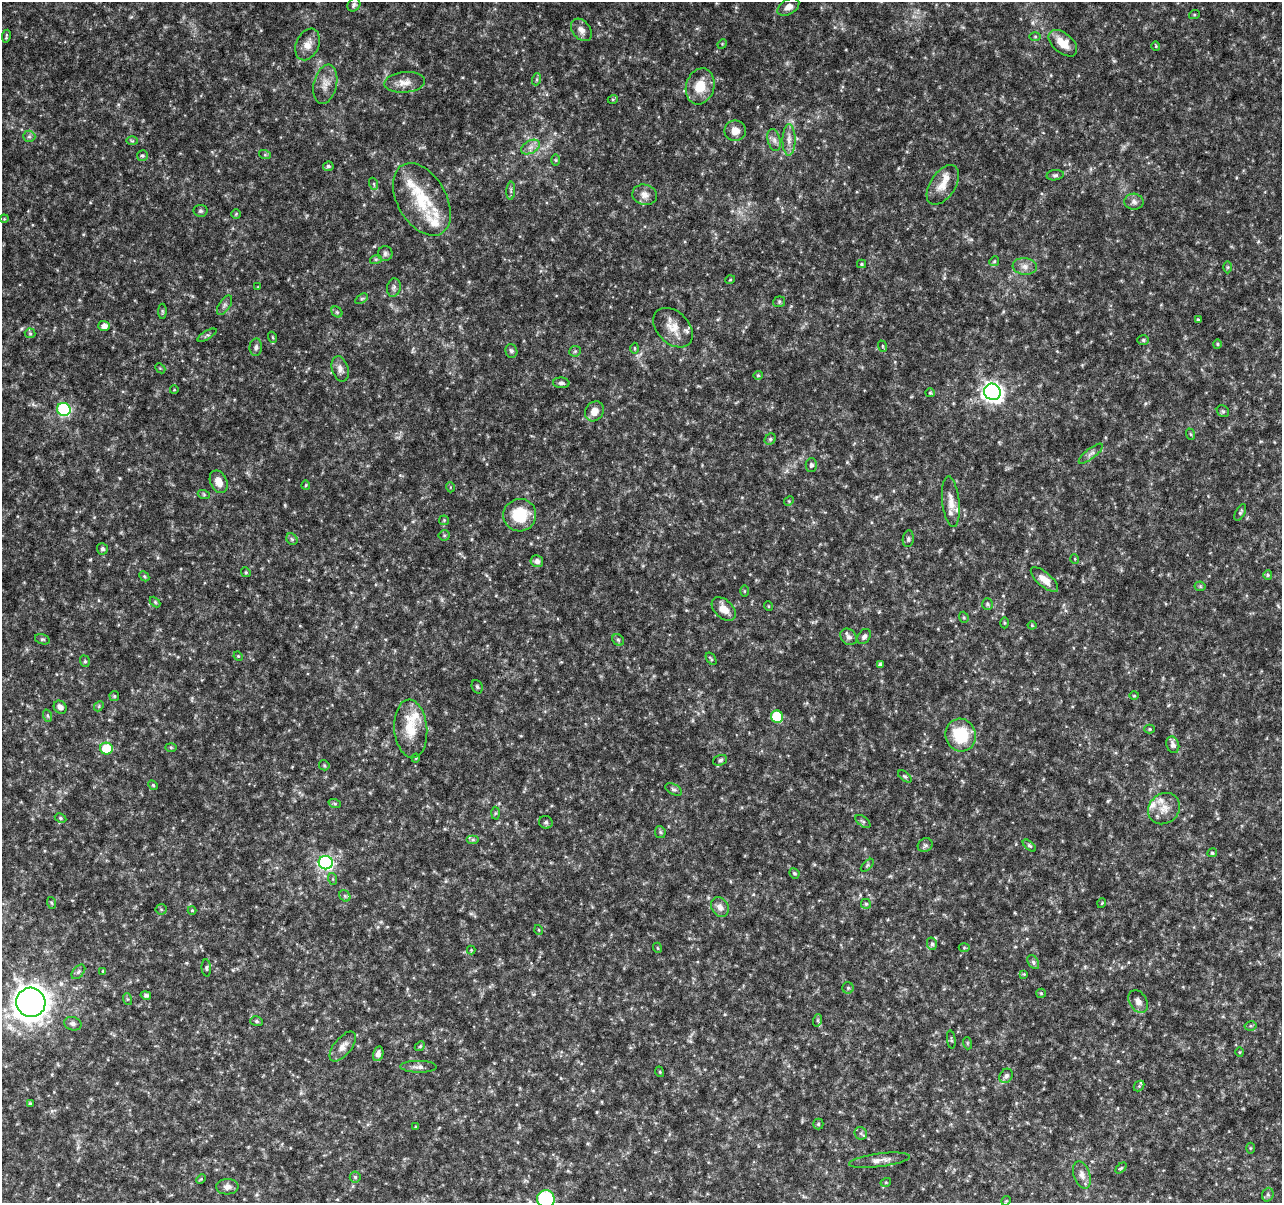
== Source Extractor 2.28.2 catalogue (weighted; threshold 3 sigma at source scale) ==
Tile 10 of 4 x 4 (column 2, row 3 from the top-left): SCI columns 1283-2562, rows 1430-2630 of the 5138 x 5324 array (HDU 1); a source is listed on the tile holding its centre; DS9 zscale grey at full resolution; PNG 1284 x 1205 px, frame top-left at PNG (2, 2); each listed source drawn as its Kron ellipse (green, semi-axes under 4 px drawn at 4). Nothing masked; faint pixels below the display range render black.
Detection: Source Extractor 2.28.2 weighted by HDU 2 'WHT'; one run over the whole footprint, this tile lists its part. Background 0.0619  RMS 0.0032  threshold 0.0132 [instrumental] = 3 sigma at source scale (4.09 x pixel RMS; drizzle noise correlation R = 1.36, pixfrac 0.8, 0.0396/0.0396 arcsec/px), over >= 5 px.
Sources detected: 209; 11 inside a brighter listed object's ellipse — not listed separately; the other 198 listed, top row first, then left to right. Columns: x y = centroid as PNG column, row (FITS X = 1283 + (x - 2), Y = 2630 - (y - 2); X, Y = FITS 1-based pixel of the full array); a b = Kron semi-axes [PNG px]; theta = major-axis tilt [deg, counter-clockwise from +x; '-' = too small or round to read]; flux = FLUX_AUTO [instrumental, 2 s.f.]
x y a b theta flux
354 5 7 6 - 0.7
788 7 12 7 32 1.9
1194 15 5 3 - 0.33
581 30 12 9 -51 1.9
6 36 7 2 82 0.41
1035 36 5 4 - 0.34
1063 43 17 9 -40 4.1
308 44 16 11 65 2.9
722 44 5 4 - 0.28
1156 46 4 4 - 0.29
537 79 6 4 71 0.46
405 82 20 10 5 3
325 84 20 11 77 3.1
700 86 18 14 73 6.2
613 99 5 3 - 0.34
735 131 11 10 - 2.7
29 136 6 5 - 0.66
774 140 11 6 -75 1.3
789 140 16 6 90 2.1
132 141 6 4 -2 0.36
530 147 10 6 27 1.5
265 155 6 4 -18 0.4
142 156 5 5 - 0.47
556 160 6 4 -89 0.33
328 166 5 5 - 0.61
1055 175 8 5 7 0.67
374 184 6 4 -71 0.43
943 185 22 12 56 4
511 191 9 3 86 0.59
645 195 12 10 -13 2.1
422 199 39 24 -60 14
1134 202 9 8 - 1.2
200 211 7 6 - 0.57
236 214 5 5 - 0.32
4 219 4 3 - 0.27
385 253 7 7 - 0.81
376 259 6 4 18 0.41
994 261 5 4 - 0.4
862 264 4 4 - 0.36
1025 266 12 8 -6 1.8
1228 267 6 4 -90 0.39
730 280 5 3 - 0.23
258 287 3 3 - 0.21
394 288 9 6 77 0.92
361 299 7 4 31 0.46
779 302 6 5 - 0.46
224 305 11 5 56 0.92
162 311 7 4 -89 0.42
337 312 6 5 - 0.51
1198 320 3 3 - 0.37
104 326 5 5 - 1.8
673 328 23 16 -45 4.7
30 333 5 5 - 0.4
207 335 10 4 30 0.62
272 337 5 3 - 0.3
1143 340 6 5 - 0.54
1217 344 4 4 - 0.37
882 346 6 3 -71 0.29
256 347 9 6 85 0.97
634 348 6 3 -90 0.32
511 351 7 6 - 0.86
575 351 6 5 - 0.47
160 368 6 4 -43 0.38
340 369 13 8 -73 1.7
758 375 5 4 - 0.37
561 383 8 5 -4 0.72
174 390 4 3 - 0.21
992 392 8 8 - 150
930 393 5 4 - 0.36
64 409 7 6 - 38
594 411 10 8 53 2.5
1223 411 7 5 -42 0.56
1190 434 6 3 -70 0.34
770 439 6 5 - 0.54
1091 454 15 5 38 1.1
811 465 6 5 - 0.76
219 482 12 8 -66 2.8
306 485 5 4 - 0.32
450 487 5 3 - 0.26
204 495 6 4 -19 0.41
789 501 5 4 - 0.34
951 502 25 8 -84 3.4
1240 512 9 4 63 0.58
520 515 16 16 - 10
444 520 5 5 - 0.37
444 535 5 5 - 0.47
292 539 6 5 - 0.55
908 539 8 5 81 0.64
102 549 6 5 - 0.69
1075 559 5 3 - 0.24
537 561 6 6 - 1.2
246 572 5 4 - 0.36
1268 575 5 4 - 0.38
144 576 6 4 -46 0.4
1044 580 17 7 -41 2.5
1200 586 5 5 - 0.39
744 591 5 4 - 0.28
155 602 6 4 -45 0.37
987 604 6 5 - 0.46
768 606 5 3 - 0.25
724 609 14 9 -44 3.3
964 617 6 4 -69 0.39
1004 623 5 3 - 0.3
1032 625 4 4 - 0.28
864 636 8 6 56 0.87
849 637 9 7 -46 1.2
42 639 7 5 -16 0.53
618 640 6 5 - 0.5
238 656 5 4 - 0.31
711 659 7 4 -55 0.47
85 661 6 4 -70 0.4
880 665 4 3 - 0.7
477 687 7 5 -69 0.54
114 696 5 5 - 0.41
1134 696 5 3 - 0.27
99 706 6 4 48 0.4
60 707 7 6 - 1.2
48 716 6 4 -70 0.49
777 717 6 6 - 19
411 729 29 16 -86 7.6
1150 729 5 4 - 0.34
961 735 16 15 - 13
1173 745 8 6 -72 1.2
171 747 6 4 -2 0.32
106 749 6 6 - 9.5
416 758 4 4 - 0.3
720 760 7 5 21 0.67
324 765 5 5 - 0.4
905 776 8 4 -39 0.51
153 785 5 4 - 0.36
674 790 9 5 -27 0.65
335 804 6 4 -19 0.41
1164 809 17 14 42 3.8
495 813 6 4 88 0.43
60 818 6 4 -28 0.43
863 821 8 5 -39 0.56
546 822 7 6 - 0.71
660 832 6 5 - 0.54
473 840 6 4 0 0.51
925 845 8 6 35 0.67
1029 845 8 4 -41 0.5
1212 853 5 4 - 0.5
326 863 7 6 - 64
867 865 8 3 45 0.35
794 873 5 4 - 0.4
333 879 6 4 -71 0.34
345 896 6 5 - 0.53
52 903 6 4 -70 0.35
1102 903 5 3 - 0.23
866 904 5 5 - 0.48
720 907 10 8 -57 1.9
161 909 5 5 - 0.42
192 910 4 4 - 0.27
539 930 5 3 - 0.23
932 944 6 5 - 0.65
658 948 5 3 - 0.24
964 948 5 3 - 0.27
471 950 4 4 - 0.27
1033 962 7 5 -59 0.69
206 968 8 4 -86 0.56
103 971 4 3 - 0.27
78 972 8 5 49 0.73
1024 974 4 4 - 0.24
848 988 6 6 - 0.49
1041 993 5 4 - 0.33
146 995 5 4 - 0.63
127 999 6 4 -71 0.38
1138 1001 12 8 -58 1.6
31 1002 15 14 - 450
818 1020 6 4 72 0.4
256 1021 6 5 - 0.52
73 1024 9 6 -14 0.98
1250 1026 6 4 11 0.41
951 1040 9 4 -82 0.46
967 1043 6 4 -72 0.33
343 1046 18 9 51 2.3
420 1046 5 4 - 0.35
1240 1052 5 3 - 0.26
378 1054 7 5 76 1.2
419 1067 18 6 -1 1.3
660 1072 5 3 - 0.29
1006 1076 7 6 - 0.85
1139 1086 6 4 45 0.44
30 1103 4 3 - 0.38
818 1124 5 5 - 0.4
416 1127 3 3 - 0.28
861 1133 6 6 - 0.73
1250 1148 5 3 - 0.29
879 1160 31 6 7 2.5
1121 1168 6 4 44 0.43
1082 1175 14 8 -71 1.8
355 1177 5 5 - 0.49
201 1179 5 3 - 0.29
886 1182 5 3 - 0.27
227 1187 11 8 3 1.5
1268 1195 7 5 71 0.58
546 1199 9 8 - 26
1006 1201 5 4 - 0.3
Isophote crosses this tile's border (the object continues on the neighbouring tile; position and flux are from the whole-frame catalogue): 2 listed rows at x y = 31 1002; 546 1199